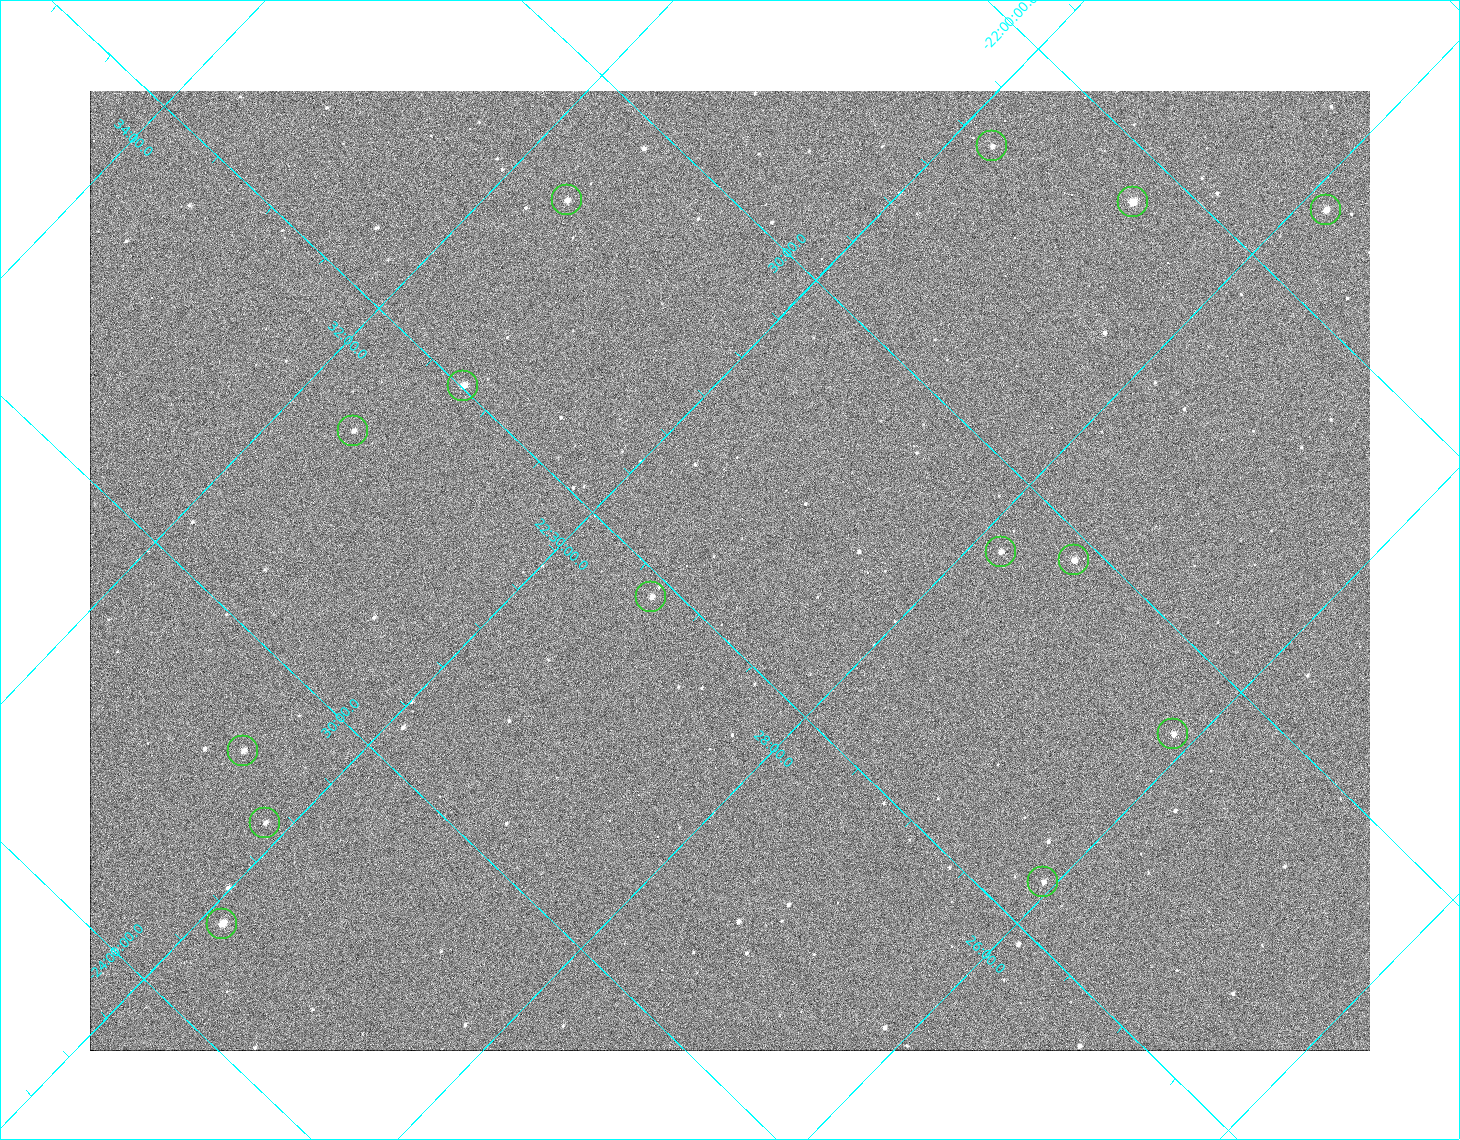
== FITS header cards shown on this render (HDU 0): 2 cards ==
NAXIS1  =                 1280 / length of data axis 1
NAXIS2  =                  960 / length of data axis 2

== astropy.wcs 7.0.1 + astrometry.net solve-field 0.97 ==
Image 1280 x 960 px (HDU 0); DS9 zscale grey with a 90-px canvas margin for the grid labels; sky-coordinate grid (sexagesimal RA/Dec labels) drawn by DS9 from the SOLVED WCS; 14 Tycho-2 reference stars matched to detected sources circled (green)
Header WCS: none
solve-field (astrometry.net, Tycho-2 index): SOLVED blind (the file carries no WCS)
Solved WCS: RA---TAN-SIP/DEC--TAN-SIP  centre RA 22:29:03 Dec -22:55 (337.26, -22.92 deg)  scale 5.6 arcsec/px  FOV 119.4' x 89.6'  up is +44 deg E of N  parity normal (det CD < 0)
(file carries no celestial WCS; the grid is the blind solution)
Tycho-2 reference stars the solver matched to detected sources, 14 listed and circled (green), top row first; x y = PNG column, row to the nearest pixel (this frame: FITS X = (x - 90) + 1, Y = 960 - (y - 91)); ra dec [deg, ICRS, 3 dp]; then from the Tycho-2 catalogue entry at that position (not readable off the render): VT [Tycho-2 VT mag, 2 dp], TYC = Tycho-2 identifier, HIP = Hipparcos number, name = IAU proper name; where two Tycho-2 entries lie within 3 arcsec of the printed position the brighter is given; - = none
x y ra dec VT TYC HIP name
992 146 337.442 -22.160 9.58 6391-306-1 - -
567 200 337.896 -22.677 9.01 6963-221-1 111192 -
1133 202 337.205 -22.070 7.41 6391-80-1 110958 -
1326 210 336.962 -21.870 8.41 6391-305-1 110881 -
463 386 337.806 -22.997 8.24 6963-846-1 111162 -
353 431 337.887 -23.165 9.66 6963-18-1 - -
1001 552 336.956 -22.604 9.15 6962-505-1 - -
1074 560 336.857 -22.534 8.73 6962-35-1 110845 -
651 597 337.328 -23.032 9.27 6962-1301-1 - -
1173 734 336.532 -22.621 9.21 6962-109-1 - -
243 751 337.646 -23.640 9.47 6962-103-1 - -
265 823 337.535 -23.697 9.97 6962-523-1 - -
1043 882 336.516 -22.926 9.30 6962-181-1 110731 -
222 924 337.469 -23.856 7.97 6962-1112-1 111054 -